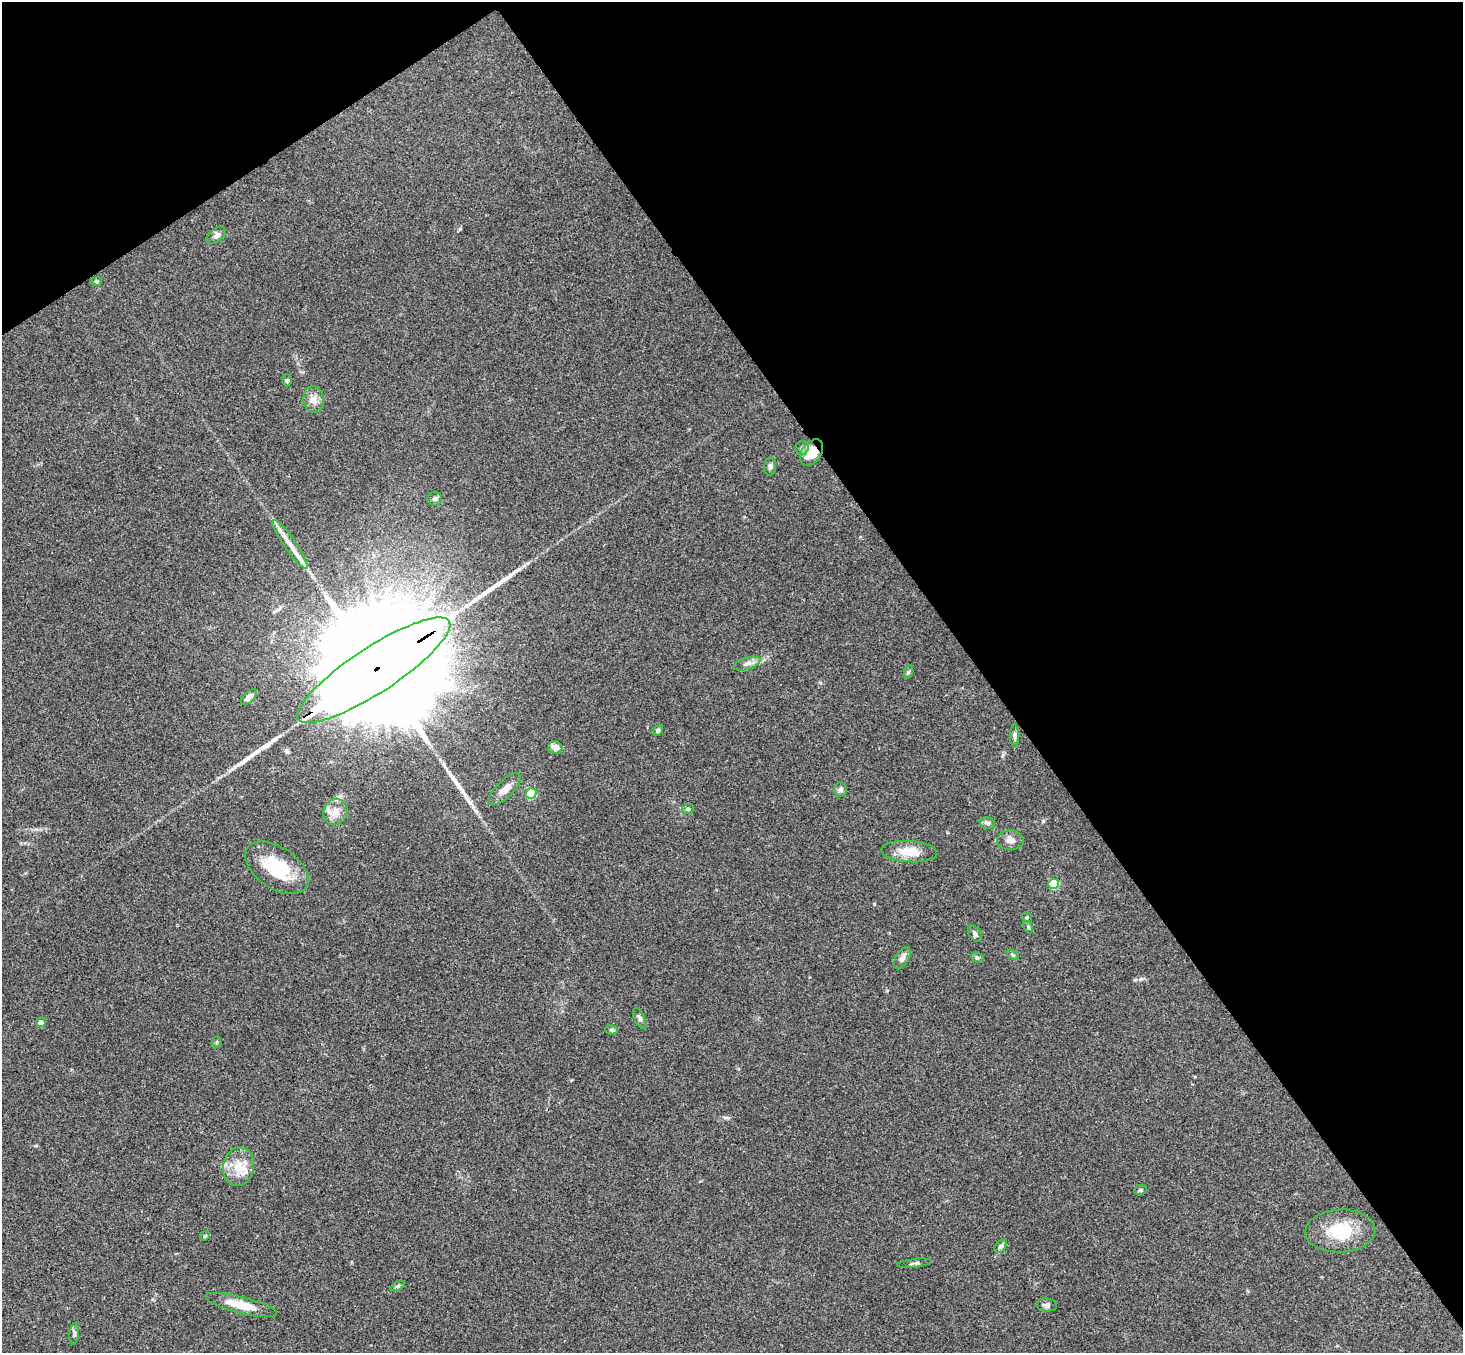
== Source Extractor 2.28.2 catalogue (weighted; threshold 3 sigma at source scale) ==
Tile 3 of 4 x 4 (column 3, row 1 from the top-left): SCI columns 2975-4435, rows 4383-5733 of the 5945 x 5927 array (HDU 1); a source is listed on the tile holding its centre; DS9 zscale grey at full resolution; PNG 1465 x 1355 px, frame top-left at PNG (2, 2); each listed source drawn as its Kron ellipse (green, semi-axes under 4 px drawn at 4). Shown black and unused: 37% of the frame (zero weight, under 3 of 4 exposures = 6% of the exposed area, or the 3 px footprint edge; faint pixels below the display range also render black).
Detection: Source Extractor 2.28.2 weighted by HDU 2 'WHT'; one run over the whole footprint, this tile lists its part. Background 0.199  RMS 0.0081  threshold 0.0365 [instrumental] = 3 sigma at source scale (4.5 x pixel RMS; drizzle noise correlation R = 1.50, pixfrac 1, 0.05/0.05 arcsec/px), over >= 5 px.
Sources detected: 51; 3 long thin detections or spike segments (spike, bleed or trail) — neither listed nor drawn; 2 inside a brighter listed object's ellipse — not listed separately; the other 46 listed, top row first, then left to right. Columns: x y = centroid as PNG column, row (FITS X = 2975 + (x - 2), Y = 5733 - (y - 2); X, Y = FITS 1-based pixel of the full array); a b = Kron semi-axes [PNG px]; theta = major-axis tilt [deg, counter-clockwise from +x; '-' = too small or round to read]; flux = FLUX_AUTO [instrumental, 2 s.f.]
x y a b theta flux
216 235 11 6 41 2.9
96 281 5 4 - 1.2
287 380 6 5 - 1.4
313 399 13 10 -84 6
802 448 7 6 - 2.3
812 452 14 9 55 19
770 466 9 6 85 2.6
435 499 7 7 - 2.1
290 545 29 6 -55 10
747 664 14 6 17 3.8
374 670 90 23 33 67000
908 672 7 4 71 1.3
249 697 10 5 46 4.3
658 730 6 5 - 1.5
1014 736 11 4 -90 2.4
555 747 7 6 - 5.1
505 789 21 8 44 7.8
840 790 7 6 - 3
531 793 5 5 - 45
688 809 6 5 - 1.6
335 812 13 12 - 8.6
987 823 8 6 -16 2.1
1010 840 13 9 2 5.1
909 852 28 10 -4 16
277 868 35 20 -34 38
1054 884 5 5 - 41
1027 917 5 4 - 1.3
1028 927 6 4 -63 1.2
975 934 9 6 -56 2.5
1013 955 7 4 -31 1.3
977 957 7 5 -25 1.5
902 958 12 6 60 3.9
640 1018 11 5 -66 2.3
41 1022 5 4 - 3.7
612 1030 6 5 - 1.6
217 1042 6 3 71 1
239 1167 19 15 79 16
1140 1190 6 5 - 1.4
1340 1231 35 21 3 33
205 1236 5 4 - 1.1
1001 1246 7 5 50 2.1
914 1263 17 2 6 1.8
398 1286 8 4 27 1.4
241 1305 37 8 -14 17
1047 1305 10 6 -7 2.9
74 1334 11 5 84 2
Overlapping masked pixels (flux is a lower limit): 2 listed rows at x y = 812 452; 374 670
Unlisted compact peaks at least as high as the median listed source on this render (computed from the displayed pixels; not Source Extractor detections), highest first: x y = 1043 821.